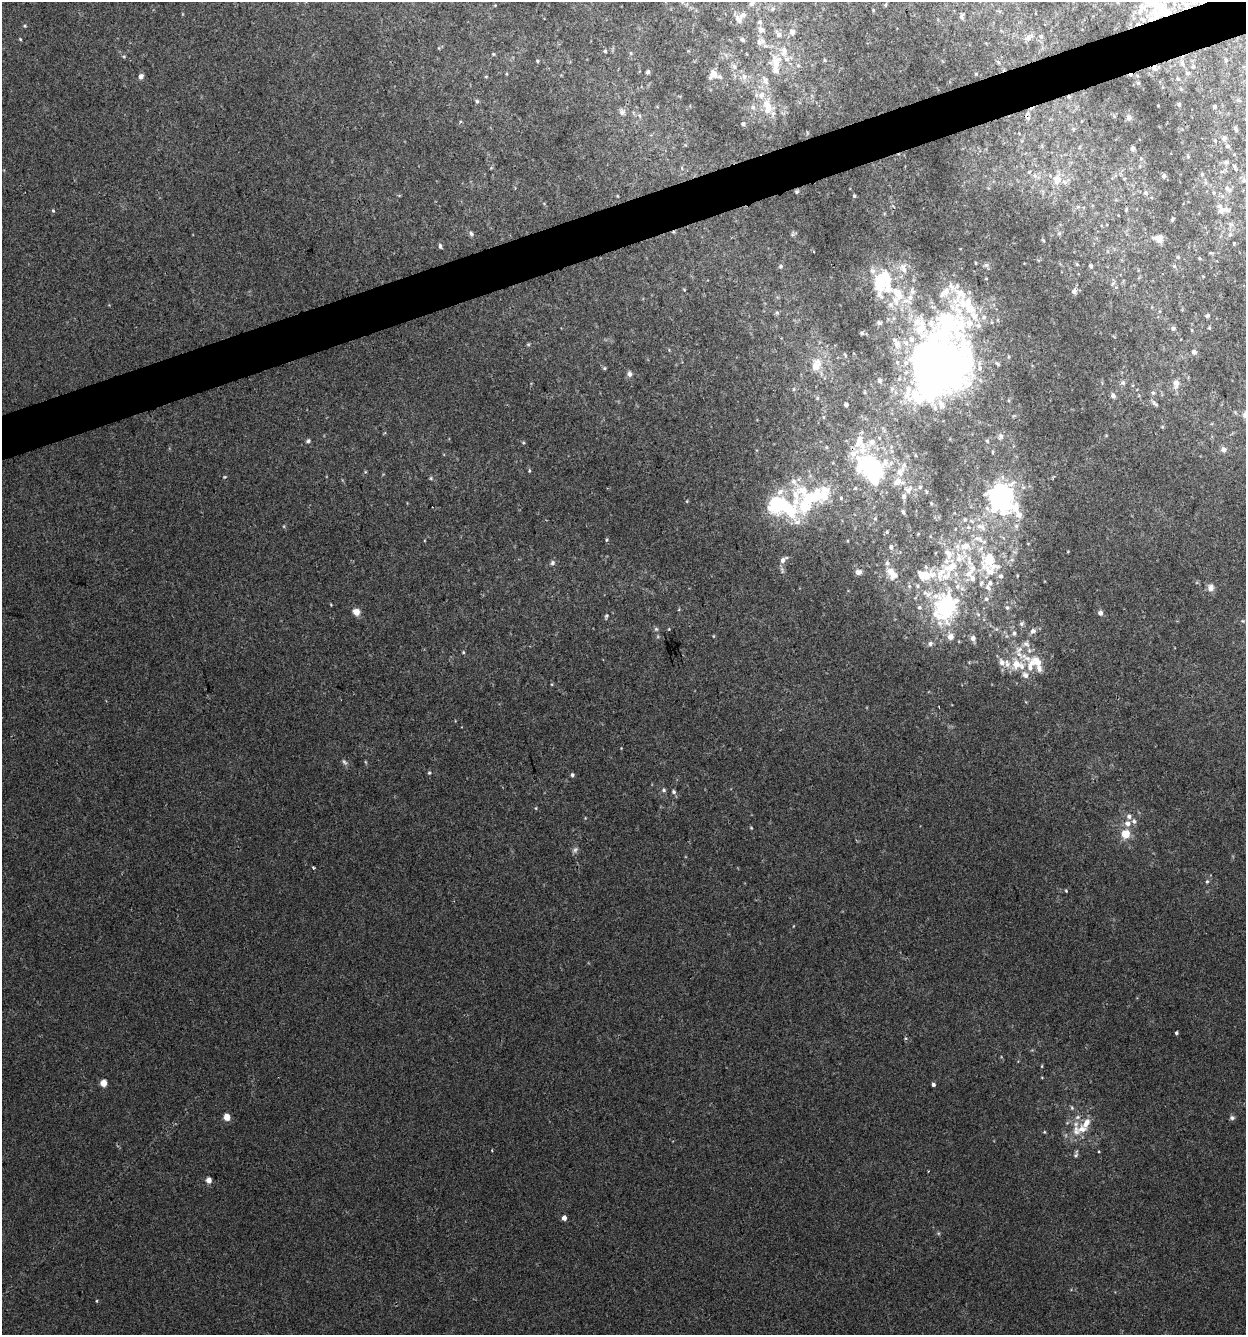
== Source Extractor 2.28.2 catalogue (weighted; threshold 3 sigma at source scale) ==
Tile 10 of 4 x 4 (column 2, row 3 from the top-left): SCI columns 1305-2548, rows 1334-2666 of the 5150 x 5332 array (HDU 1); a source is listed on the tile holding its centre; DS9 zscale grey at full resolution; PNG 1248 x 1337 px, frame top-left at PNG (2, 2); no overlay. Shown black and unused: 3% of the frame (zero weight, under 2 of 3 exposures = <1% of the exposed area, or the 3 px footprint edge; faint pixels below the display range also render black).
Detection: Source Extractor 2.28.2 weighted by HDU 2 'WHT'; one run over the whole footprint, this tile lists its part. Background 0.00751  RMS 0.0053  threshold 0.0239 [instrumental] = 3 sigma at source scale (4.5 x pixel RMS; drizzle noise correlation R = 1.50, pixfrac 1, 0.0396/0.0396 arcsec/px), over >= 5 px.
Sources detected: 275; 1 too faint to see at this stretch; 8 inside a brighter object's white glare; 4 cosmic-ray / hot-pixel residue — not listed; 67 inside a brighter listed object's ellipse — not listed separately; the other 195 listed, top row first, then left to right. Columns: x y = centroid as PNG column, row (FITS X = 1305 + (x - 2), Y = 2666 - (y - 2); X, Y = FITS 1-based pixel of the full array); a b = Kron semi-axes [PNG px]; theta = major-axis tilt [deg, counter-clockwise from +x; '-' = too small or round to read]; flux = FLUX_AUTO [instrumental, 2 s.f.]
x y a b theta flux
752 2 9 6 74 2.6
1152 3 20 12 2 9
495 5 4 3 - 0.36
885 5 6 4 74 0.76
773 9 6 4 88 0.64
962 16 8 5 88 1.2
738 19 13 7 -60 2.5
760 22 6 6 - 1.1
25 26 4 3 - 0.52
761 29 8 6 -24 2.4
792 32 7 6 - 2
779 35 7 6 - 1.9
1041 36 6 6 - 1.2
1029 37 11 7 32 2.4
20 39 4 3 - 0.51
742 39 6 5 - 1
759 43 11 8 70 2.7
605 51 4 4 - 0.75
631 53 6 4 -90 0.68
493 54 4 4 - 0.56
124 56 5 3 - 0.58
1225 59 5 3 - 0.52
825 60 5 3 - 0.52
537 61 4 3 - 0.6
776 63 22 15 89 12
1182 64 7 5 -86 1.3
734 66 9 6 -74 1.9
798 66 6 4 -1 0.85
1154 68 7 6 - 1.9
648 72 5 4 - 1.4
1187 73 6 5 - 1.1
714 74 8 7 - 7.3
976 74 4 4 - 0.54
141 76 5 5 - 2.4
486 76 5 3 - 0.48
744 76 9 8 - 2.8
1178 79 6 4 -61 0.76
765 80 14 8 -67 4
1138 83 5 4 - 0.66
1239 100 7 4 -19 0.97
477 101 6 5 - 0.9
767 104 15 12 -74 9.5
1179 104 5 5 - 1.1
753 107 8 7 - 2.1
1215 107 5 4 - 1.1
622 112 9 8 - 2.1
639 116 7 4 -46 1
1129 117 7 7 - 1.5
743 124 6 5 - 1.2
1073 129 5 4 - 0.62
1236 129 7 4 -65 1.1
1224 138 8 7 - 1.9
1228 146 6 5 - 1
1132 148 5 5 - 1.2
1188 156 5 4 - 0.59
1226 162 8 6 -6 1.8
1235 167 11 5 -61 1.5
682 168 5 3 - 0.62
1029 172 4 4 - 0.57
1202 174 5 5 - 0.77
1164 176 6 5 - 1.3
1057 179 10 9 - 6.6
1124 179 4 3 - 0.44
1244 180 9 7 -16 2.1
1227 189 11 7 -38 3
797 192 4 4 - 0.83
1145 193 6 5 - 1.1
854 196 4 3 - 0.58
1078 207 6 4 0 1
1127 209 6 3 70 0.64
53 210 5 4 - 0.66
1222 210 17 9 -62 5.7
1172 219 7 4 67 0.72
471 233 7 5 -68 1.3
1059 233 6 5 - 0.94
1230 234 8 5 63 1.7
1159 238 9 7 -11 5.1
1043 240 6 3 -45 0.55
1234 243 5 4 - 0.52
440 246 6 4 -73 1.3
1211 253 6 3 -17 0.7
1178 257 4 4 - 0.61
1200 258 5 4 - 0.65
1077 264 5 4 - 0.56
781 266 6 5 - 1.1
1091 266 5 4 - 0.95
882 279 40 22 70 31
1113 284 7 4 45 0.85
684 289 5 3 - 0.39
1074 291 7 6 - 2.1
777 313 5 5 - 0.89
1207 316 6 5 - 1.1
946 324 109 64 54 180
1173 328 7 6 - 1.4
1209 328 4 4 - 0.61
1192 330 5 3 - 0.51
862 333 6 5 - 1
1194 352 6 5 - 2.1
997 364 8 5 -37 1.1
816 366 17 13 67 8.7
938 367 40 37 40 520
604 368 5 5 - 0.69
629 374 7 6 - 1.8
1123 382 7 6 - 1.4
1176 383 10 7 -82 3.7
794 389 5 4 - 0.75
865 392 5 3 - 0.51
1153 393 5 5 - 0.99
1113 395 7 5 -51 1.8
817 398 5 3 - 0.54
1155 403 11 5 -40 1.6
846 405 4 4 - 1.8
1245 415 9 7 84 2
1162 427 5 5 - 0.65
1001 436 9 7 89 1.9
308 441 6 5 - 0.99
987 441 5 4 - 0.76
859 442 22 15 -82 11
523 443 5 3 - 0.56
1223 449 7 6 - 2.3
993 452 5 3 - 0.6
870 466 24 16 -19 70
529 471 5 4 - 0.57
900 472 16 9 53 6.3
224 477 5 4 - 0.52
431 478 6 3 72 0.63
908 489 14 11 34 5.1
926 492 6 3 -71 0.59
999 495 25 16 -47 110
816 497 71 31 -3 61
687 501 5 3 - 0.44
903 512 6 4 -69 1
875 518 5 4 - 0.63
965 519 7 5 89 1.1
1016 526 7 5 -45 1.4
981 527 16 9 -26 5.5
887 532 5 4 - 0.69
607 540 5 4 - 0.67
891 547 5 4 - 1.3
960 558 22 13 27 14
783 560 8 6 55 2.5
990 561 37 25 -48 33
552 563 7 6 - 1.3
782 570 11 5 -74 1.5
858 572 8 6 11 1.9
892 573 17 10 -56 6.1
924 575 20 10 0 13
917 586 5 5 - 0.82
1210 588 9 9 - 2.6
986 599 7 7 - 1.9
949 605 43 31 77 66
1007 608 7 6 - 1.4
356 612 7 7 - 4.6
1100 613 4 4 - 2.5
606 616 7 5 75 0.99
1243 621 5 4 - 0.61
1022 623 7 6 - 1.3
656 629 6 6 - 1
1033 631 7 6 - 2.2
713 636 4 3 - 0.4
973 638 6 5 - 2.7
930 644 6 6 - 1.6
463 652 4 4 - 0.56
1026 657 50 11 -46 15
1002 662 10 8 -50 3.2
1016 664 11 10 - 8.3
1025 675 10 8 -48 2.9
344 762 9 5 -51 1.3
429 773 4 4 - 0.65
572 775 4 4 - 1.1
664 790 6 4 15 1
674 792 6 5 - 1.1
536 808 5 3 - 0.45
1128 823 8 7 - 3.2
751 828 4 3 - 0.46
1125 834 10 10 - 7.4
575 850 9 6 37 1.6
313 868 3 3 - 1.6
1207 882 5 4 - 0.82
1066 891 4 4 - 0.55
1176 1033 3 3 - 1.7
905 1038 6 4 -71 0.64
1042 1066 5 3 - 0.47
103 1083 5 4 - 9.4
933 1084 4 4 - 1.2
1072 1107 6 5 - 0.82
227 1117 5 4 - 9
1232 1118 7 6 - 1.3
1086 1123 15 8 59 5.3
1076 1131 16 11 -79 6.5
1044 1132 4 4 - 0.49
1076 1155 7 5 43 1.1
209 1180 5 4 - 4.3
564 1218 4 4 - 2.9
97 1301 4 3 - 0.48
Overlapping masked pixels (flux is a lower limit): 1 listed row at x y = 1154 68
Isophote crosses this tile's border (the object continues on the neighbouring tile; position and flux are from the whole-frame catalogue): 4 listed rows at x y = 752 2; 1152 3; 1244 180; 1245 415
Unlisted compact peaks at least as high as the median listed source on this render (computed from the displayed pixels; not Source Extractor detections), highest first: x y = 552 684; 284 526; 621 748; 365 472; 492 1150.